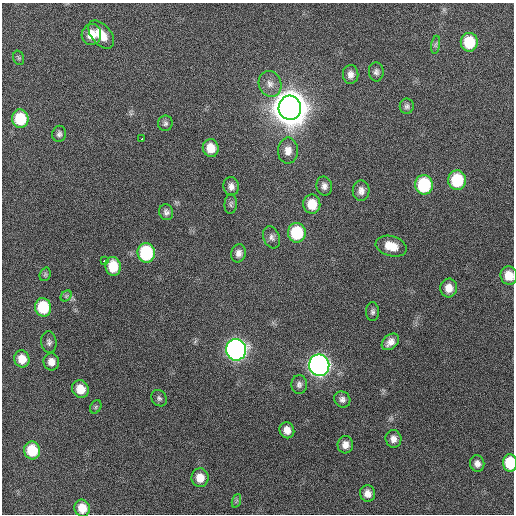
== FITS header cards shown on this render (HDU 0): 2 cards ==
NAXIS1  =                  512 / Axis length
NAXIS2  =                  512 / Axis length

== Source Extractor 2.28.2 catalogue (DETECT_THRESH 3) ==
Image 512 x 512 px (HDU 0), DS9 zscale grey, 1 PNG px = 1 image px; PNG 516 x 516 px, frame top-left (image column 1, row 512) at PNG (2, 3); each listed source drawn as its Kron ellipse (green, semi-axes under 4 px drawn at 4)
Background 430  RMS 12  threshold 34.5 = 3 sigma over >= 5 px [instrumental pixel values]
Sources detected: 58; all 58 listed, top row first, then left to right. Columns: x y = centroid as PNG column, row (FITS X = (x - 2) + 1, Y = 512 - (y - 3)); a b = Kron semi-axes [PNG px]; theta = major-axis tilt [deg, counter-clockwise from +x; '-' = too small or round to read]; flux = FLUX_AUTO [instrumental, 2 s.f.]
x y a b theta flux
101 34 16 9 -49 1.3e+04
91 35 10 9 - 1.1e+04
469 42 9 8 - 2.8e+04
436 45 9 4 81 1.7e+03
19 58 7 5 -72 1.5e+03
376 72 9 7 -85 2.8e+03
351 74 9 8 - 4.5e+03
270 84 13 11 -72 6.7e+03
407 106 8 7 - 2.3e+03
290 108 12 11 - 3.1e+06
20 119 9 8 - 2.9e+04
165 123 8 7 - 2.2e+03
59 134 8 7 - 2.4e+03
142 139 3 3 - 8.2e+03
211 148 9 8 - 1.1e+04
288 151 13 10 89 7.1e+03
457 180 10 9 - 4.0e+04
424 185 10 9 - 5.6e+04
231 186 9 7 -81 3.9e+03
324 186 9 8 - 3.6e+03
361 191 10 8 89 4.6e+03
231 204 10 6 85 1.9e+03
312 204 9 8 - 1.5e+04
166 212 8 7 - 2.8e+03
297 233 10 9 - 4.1e+04
271 237 11 8 -68 3.5e+03
391 246 16 10 -16 1.3e+04
146 253 10 8 -83 6.2e+04
239 253 9 7 76 4.2e+03
104 261 4 3 - 3.3e+03
113 266 9 7 -82 1.8e+04
45 274 7 5 69 1.4e+03
509 276 9 8 - 1.2e+04
449 288 9 8 - 8.0e+03
66 296 6 4 45 1.5e+03
43 307 9 8 - 3.2e+04
373 312 9 6 -89 2.3e+03
49 342 11 7 -85 2.8e+03
390 342 10 7 42 5.3e+03
236 350 11 10 - 4.8e+05
22 359 8 7 - 1.0e+04
51 362 8 8 - 5.7e+03
319 365 11 10 - 5.5e+05
299 384 9 8 - 3.0e+03
80 389 9 8 - 1.2e+04
159 398 9 7 -51 2.2e+03
342 399 8 7 - 3.1e+03
96 407 7 5 60 1.6e+03
287 430 8 7 - 6.3e+03
393 439 9 8 - 4.7e+03
345 445 9 7 85 5.5e+03
32 450 9 8 - 2.6e+04
510 463 9 7 -87 2.8e+04
477 464 8 7 - 4.2e+03
200 478 9 8 - 1.0e+04
367 493 8 7 - 5.7e+03
236 501 7 4 71 1.1e+03
82 508 8 7 - 1.2e+04
At the frame edge (FLAGS 8, measured only in part): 2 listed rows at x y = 509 276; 510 463